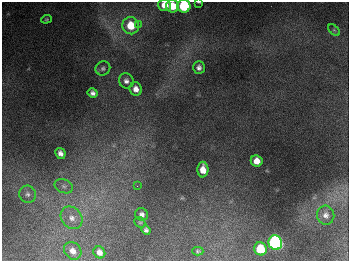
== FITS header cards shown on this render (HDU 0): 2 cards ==
NAXIS1  =                  347
NAXIS2  =                  259

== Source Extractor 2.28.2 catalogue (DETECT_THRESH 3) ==
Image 347 x 259 px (HDU 0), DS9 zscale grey, 1 PNG px = 1 image px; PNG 351 x 263 px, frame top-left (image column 1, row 259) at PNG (2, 2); each listed source drawn as its Kron ellipse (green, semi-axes under 4 px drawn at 4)
Background 674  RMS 50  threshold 149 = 3 sigma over >= 5 px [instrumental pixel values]
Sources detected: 29; all 29 listed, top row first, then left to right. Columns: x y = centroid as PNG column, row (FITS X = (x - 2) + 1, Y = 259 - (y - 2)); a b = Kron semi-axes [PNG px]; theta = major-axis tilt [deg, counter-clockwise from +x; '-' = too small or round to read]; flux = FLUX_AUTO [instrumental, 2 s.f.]
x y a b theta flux
199 2 3 2 - 2.8e+03
165 5 6 6 - 4.2e+04
172 6 6 6 - 6.3e+04
184 6 6 6 - 2.5e+05
46 19 5 4 - 4.3e+03
138 24 4 4 - 5.3e+03
131 26 9 8 - 8.6e+04
334 30 7 4 -44 5.0e+03
199 67 6 6 - 1.2e+04
103 68 7 7 - 9.1e+03
126 81 8 7 - 1.4e+04
136 89 7 6 - 2.2e+04
93 93 5 4 - 1.2e+04
60 153 6 5 - 1.5e+04
257 161 6 5 - 3.5e+04
203 170 8 5 -90 4.1e+04
64 186 9 6 -23 1.3e+04
137 186 2 2 - 1.7e+03
27 194 9 8 - 1.3e+04
142 214 7 6 - 1.2e+04
326 215 9 8 - 1.8e+04
72 218 12 10 -48 3.1e+04
140 222 6 5 - 4.4e+03
146 230 5 4 - 8.9e+03
275 243 7 6 - 1.1e+06
260 249 7 6 - 1.2e+05
73 251 9 8 - 2.6e+04
198 251 6 4 0 4.7e+03
99 252 6 5 - 2.1e+04
At the frame edge (FLAGS 8, measured only in part): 2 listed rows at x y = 199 2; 184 6